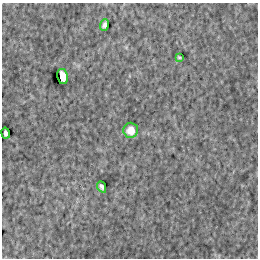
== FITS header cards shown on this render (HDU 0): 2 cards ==
NAXIS1  =                  256
NAXIS2  =                  256

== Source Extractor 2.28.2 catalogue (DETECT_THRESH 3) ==
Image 256 x 256 px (HDU 0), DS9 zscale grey, 1 PNG px = 1 image px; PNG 260 x 260 px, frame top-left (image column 1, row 256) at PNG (2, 3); each listed source drawn as its Kron ellipse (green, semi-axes under 4 px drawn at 4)
Background 0.335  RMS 9.2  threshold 27.6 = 3 sigma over >= 5 px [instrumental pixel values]
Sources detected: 6; all 6 listed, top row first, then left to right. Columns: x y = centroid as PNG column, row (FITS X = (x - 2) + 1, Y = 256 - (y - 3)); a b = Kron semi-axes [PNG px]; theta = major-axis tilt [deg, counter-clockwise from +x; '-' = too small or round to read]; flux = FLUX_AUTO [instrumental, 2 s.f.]
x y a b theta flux
105 25 6 4 71 2100
179 57 4 2 - 770
62 77 8 5 -77 10000
131 130 7 7 - 6600
5 133 5 3 - 1900
102 187 6 4 -65 1800